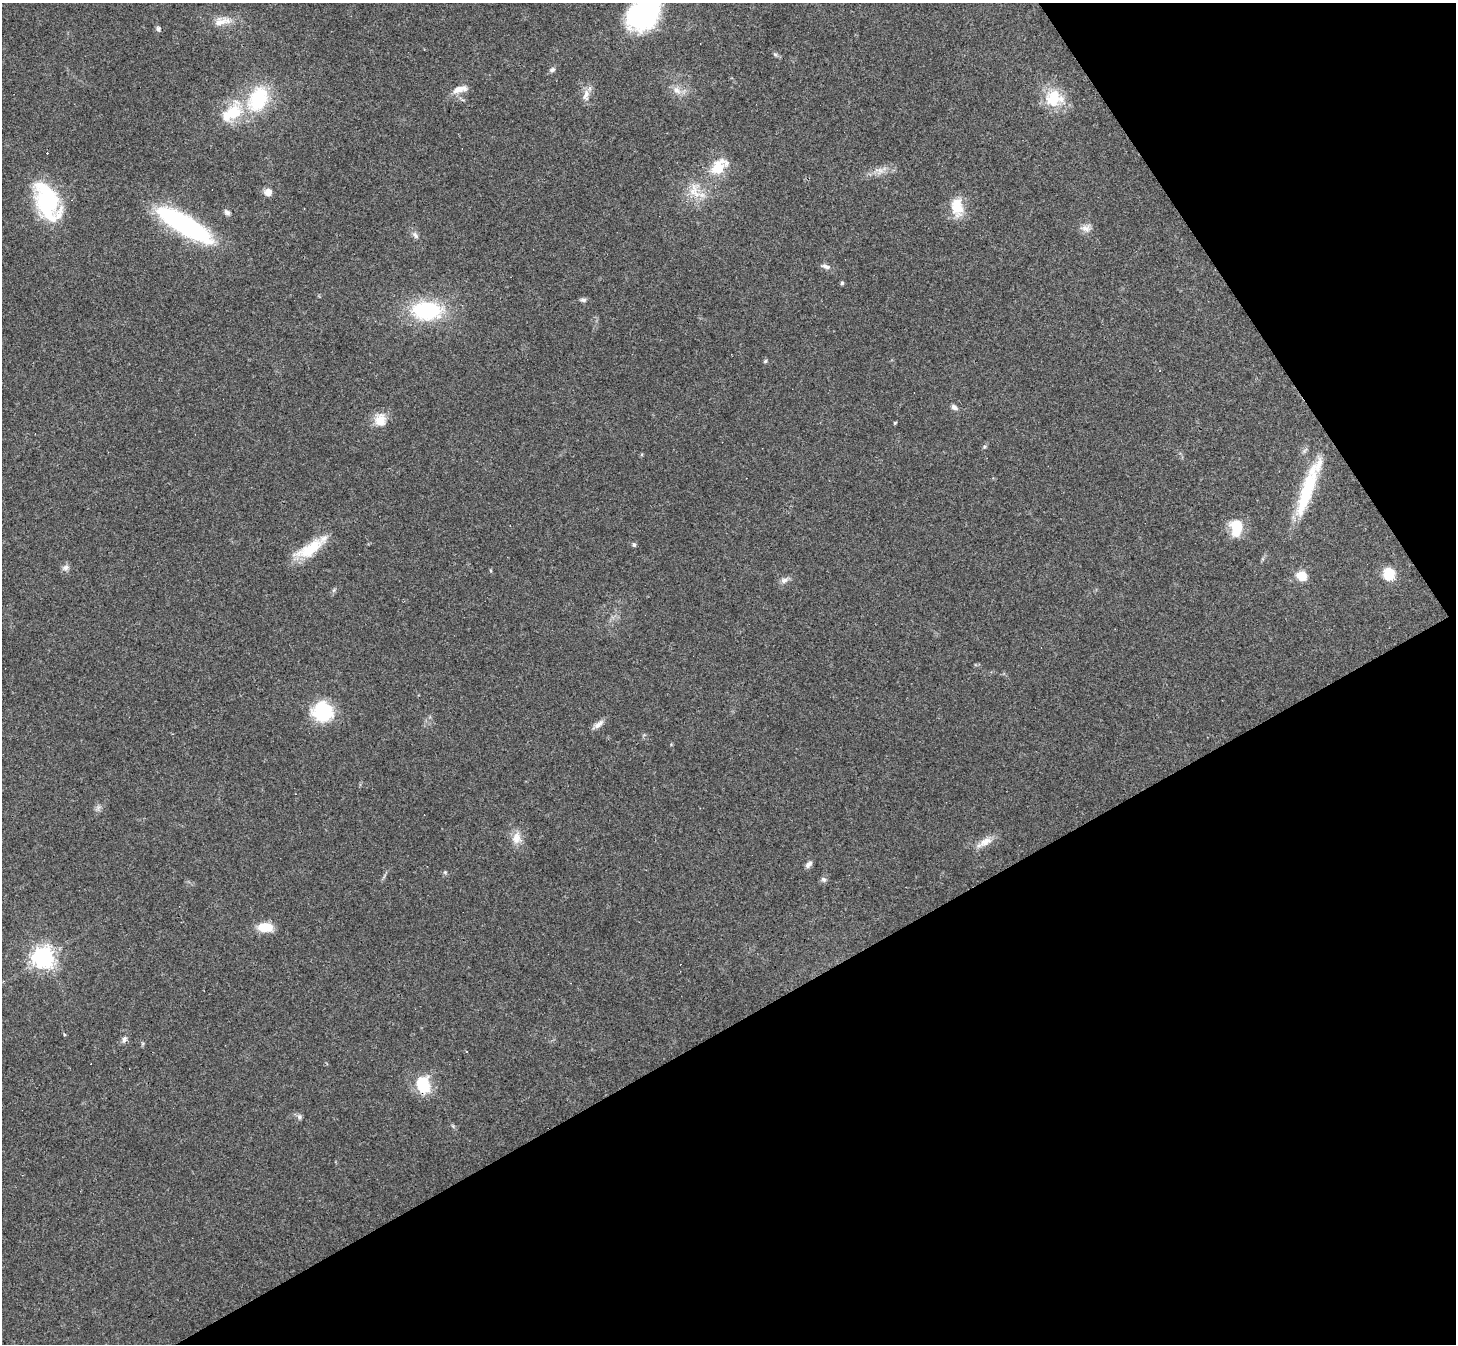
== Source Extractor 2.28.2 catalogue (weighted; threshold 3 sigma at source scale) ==
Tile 12 of 4 x 4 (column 4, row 3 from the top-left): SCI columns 4364-5817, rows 1495-2836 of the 5817 x 5809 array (HDU 1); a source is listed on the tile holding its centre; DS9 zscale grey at full resolution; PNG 1458 x 1346 px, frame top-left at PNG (2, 3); no overlay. Shown black and unused: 31% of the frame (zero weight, under 3 of 4 exposures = <1% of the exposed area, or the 3 px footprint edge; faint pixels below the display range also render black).
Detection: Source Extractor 2.28.2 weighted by HDU 2 'WHT'; one run over the whole footprint, this tile lists its part. Background 0.0539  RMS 0.0051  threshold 0.0229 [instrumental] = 3 sigma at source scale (4.5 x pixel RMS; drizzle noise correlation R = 1.50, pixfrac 1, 0.05/0.05 arcsec/px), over >= 5 px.
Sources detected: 58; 3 inside a brighter object's white glare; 3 cosmic-ray / hot-pixel residue — not listed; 1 inside a brighter listed object's ellipse — not listed separately; the other 51 listed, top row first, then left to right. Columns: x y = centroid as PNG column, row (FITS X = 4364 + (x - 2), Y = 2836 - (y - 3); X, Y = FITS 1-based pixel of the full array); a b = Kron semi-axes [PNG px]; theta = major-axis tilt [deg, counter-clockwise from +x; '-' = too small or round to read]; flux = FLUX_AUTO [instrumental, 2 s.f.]
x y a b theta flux
644 16 34 21 53 97
222 21 26 11 9 7.4
158 29 8 6 -75 1.2
775 54 6 4 -19 0.85
552 70 7 6 - 1.3
460 89 20 8 15 4.9
676 90 13 9 -37 3.8
586 95 18 8 81 4
1054 98 24 22 6 17
258 99 31 22 65 32
233 113 30 20 58 19
719 167 23 14 42 14
879 170 14 6 -9 3.1
694 191 26 17 -87 11
268 192 7 7 - 4.5
47 202 37 20 -68 56
957 207 24 15 -83 11
227 212 8 6 -46 1.6
185 225 61 17 -31 80
1086 228 14 9 -13 3.3
415 235 11 6 -55 1.9
826 266 13 6 -18 2.1
842 283 5 5 - 0.74
583 300 9 5 -4 1.3
427 310 25 16 -2 49
765 361 5 4 - 0.84
954 407 9 6 -44 1.6
380 420 16 15 - 7.4
895 423 4 3 - 0.59
1308 487 46 18 72 25
1236 527 20 14 -88 13
634 545 6 5 - 0.85
310 549 39 15 33 17
66 568 10 7 21 2
1389 574 12 11 - 11
1301 576 9 8 - 9.1
784 580 10 7 15 2.2
334 590 7 4 71 0.84
322 712 20 19 - 31
598 724 16 7 40 2.8
516 838 18 12 83 5.8
985 842 23 9 28 5.6
808 864 10 6 44 1.8
445 872 5 5 - 0.75
823 879 8 6 -42 1.4
265 927 15 10 -5 10
43 957 7 7 - 360
124 1039 10 6 64 1.8
467 1052 3 3 - 0.48
423 1084 21 16 -76 16
299 1117 7 5 -69 1.2
Overlapping masked pixels (flux is a lower limit): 1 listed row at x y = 423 1084
Isophote crosses this tile's border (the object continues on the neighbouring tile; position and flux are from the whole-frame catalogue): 1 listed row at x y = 644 16